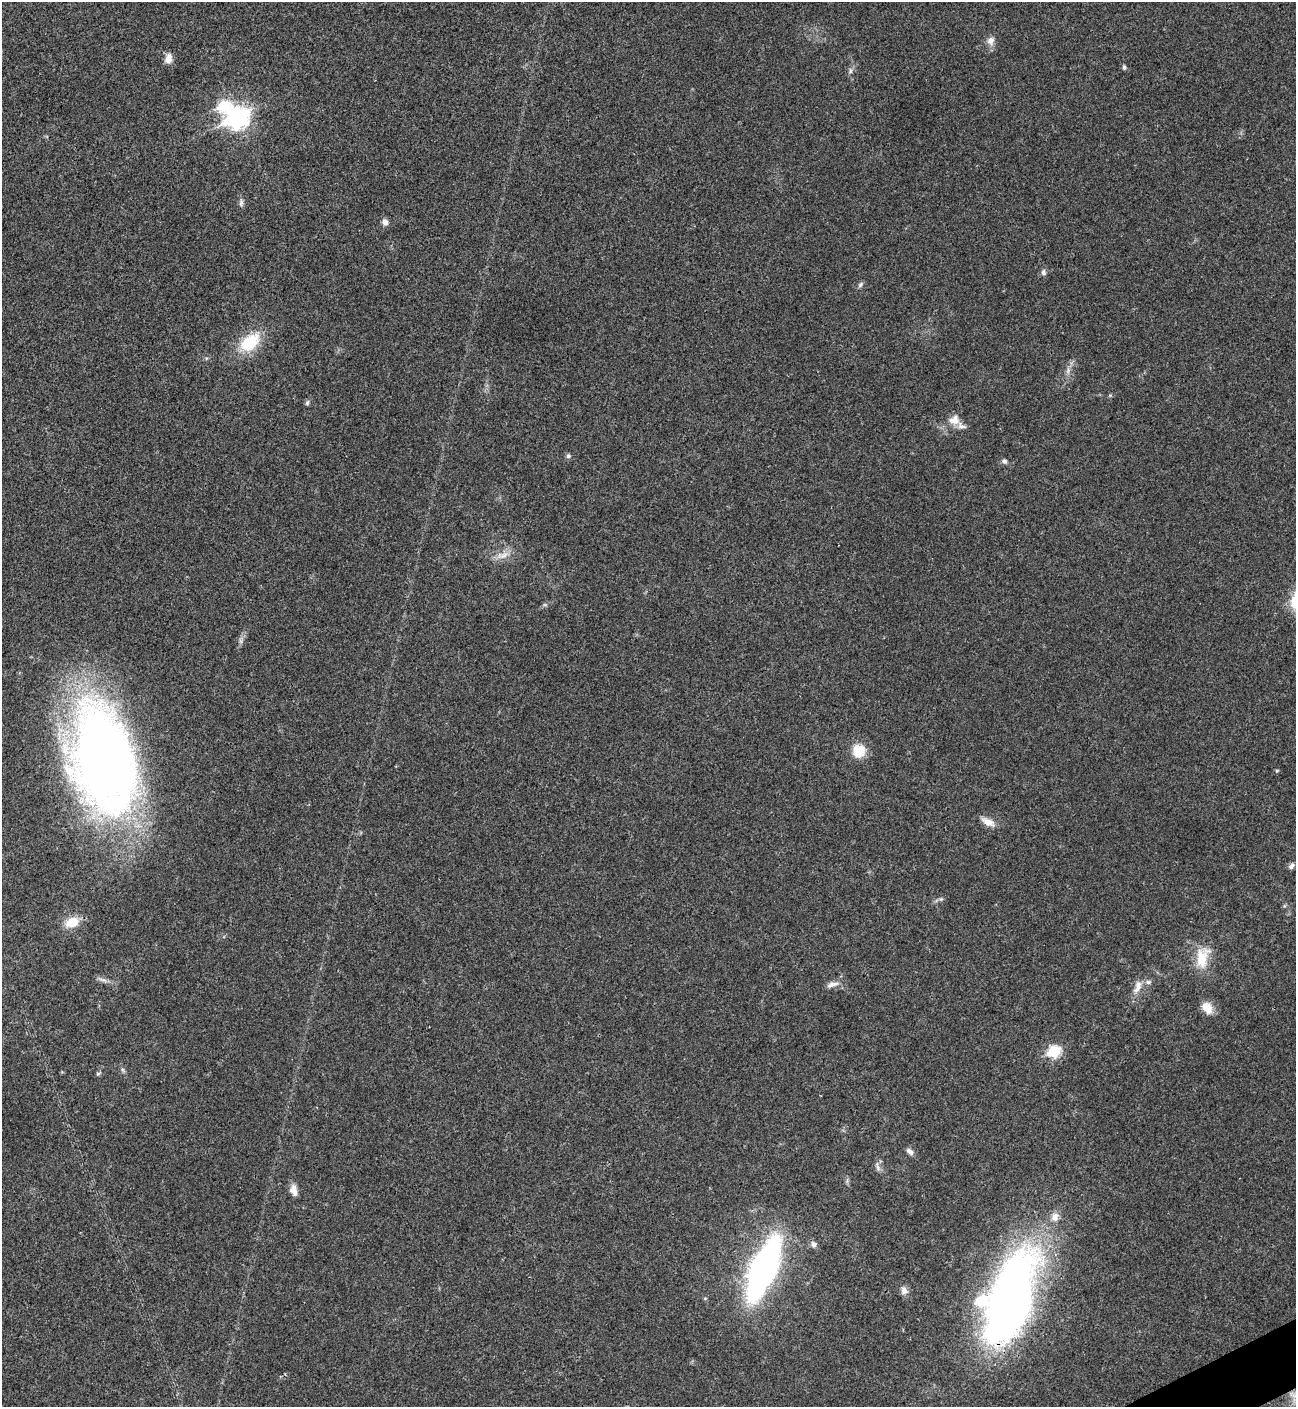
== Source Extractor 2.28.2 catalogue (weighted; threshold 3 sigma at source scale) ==
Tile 6 of 4 x 4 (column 2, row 2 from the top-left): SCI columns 1582-2875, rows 2815-4219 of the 5620 x 5631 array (HDU 1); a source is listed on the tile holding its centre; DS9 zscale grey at full resolution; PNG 1298 x 1409 px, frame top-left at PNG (2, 2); no overlay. Shown black and unused: <1% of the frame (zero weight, under 3 of 4 exposures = <1% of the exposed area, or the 3 px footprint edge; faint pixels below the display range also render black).
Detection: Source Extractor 2.28.2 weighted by HDU 2 'WHT'; one run over the whole footprint, this tile lists its part. Background 0.0207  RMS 0.004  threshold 0.018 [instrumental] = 3 sigma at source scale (4.5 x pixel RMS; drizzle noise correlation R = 1.50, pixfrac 1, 0.05/0.05 arcsec/px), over >= 5 px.
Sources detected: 44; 1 too faint to see at this stretch — not listed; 3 inside a brighter listed object's ellipse — not listed separately; the other 40 listed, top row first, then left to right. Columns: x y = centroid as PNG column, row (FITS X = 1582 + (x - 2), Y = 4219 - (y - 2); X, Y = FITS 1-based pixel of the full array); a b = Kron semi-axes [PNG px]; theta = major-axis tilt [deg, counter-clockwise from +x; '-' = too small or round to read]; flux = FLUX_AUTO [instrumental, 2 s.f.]
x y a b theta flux
991 41 11 9 73 2.6
168 59 13 8 79 2.7
1124 67 6 4 -89 0.7
850 71 8 5 83 1
224 106 8 7 - 26
237 118 10 8 25 240
241 203 10 5 85 1.1
385 222 8 7 - 1.8
1043 272 9 7 -80 1.2
860 284 9 6 52 0.95
250 342 31 19 41 14
1068 371 9 5 71 1.6
307 403 7 5 73 0.81
954 420 15 13 42 4.1
568 456 6 6 - 0.88
1004 461 6 5 - 1.2
504 555 18 8 30 3.7
241 641 7 4 -71 0.86
859 751 14 13 - 9.1
103 759 108 59 -78 350
1277 771 6 4 1 0.44
988 822 18 8 -25 3.8
1291 866 8 6 50 1.3
941 899 5 5 - 0.59
72 922 15 11 22 7.8
1202 957 29 17 77 11
103 980 16 5 -19 1.7
832 985 18 6 16 2.5
1138 987 21 9 69 4.1
1207 1008 15 11 -57 4.9
1054 1051 7 6 - 35
123 1070 8 4 -53 0.76
98 1074 6 5 - 0.65
910 1151 11 6 -45 1.6
878 1167 15 5 -77 1.4
293 1190 14 8 -77 3
814 1244 9 8 - 1.5
763 1268 40 16 67 200
904 1290 12 9 -74 2.1
1009 1298 97 43 69 260
Overlapping masked pixels (flux is a lower limit): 2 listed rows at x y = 103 759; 1009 1298
Isophote crosses this tile's border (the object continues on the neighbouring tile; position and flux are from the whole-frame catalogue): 1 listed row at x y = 103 759